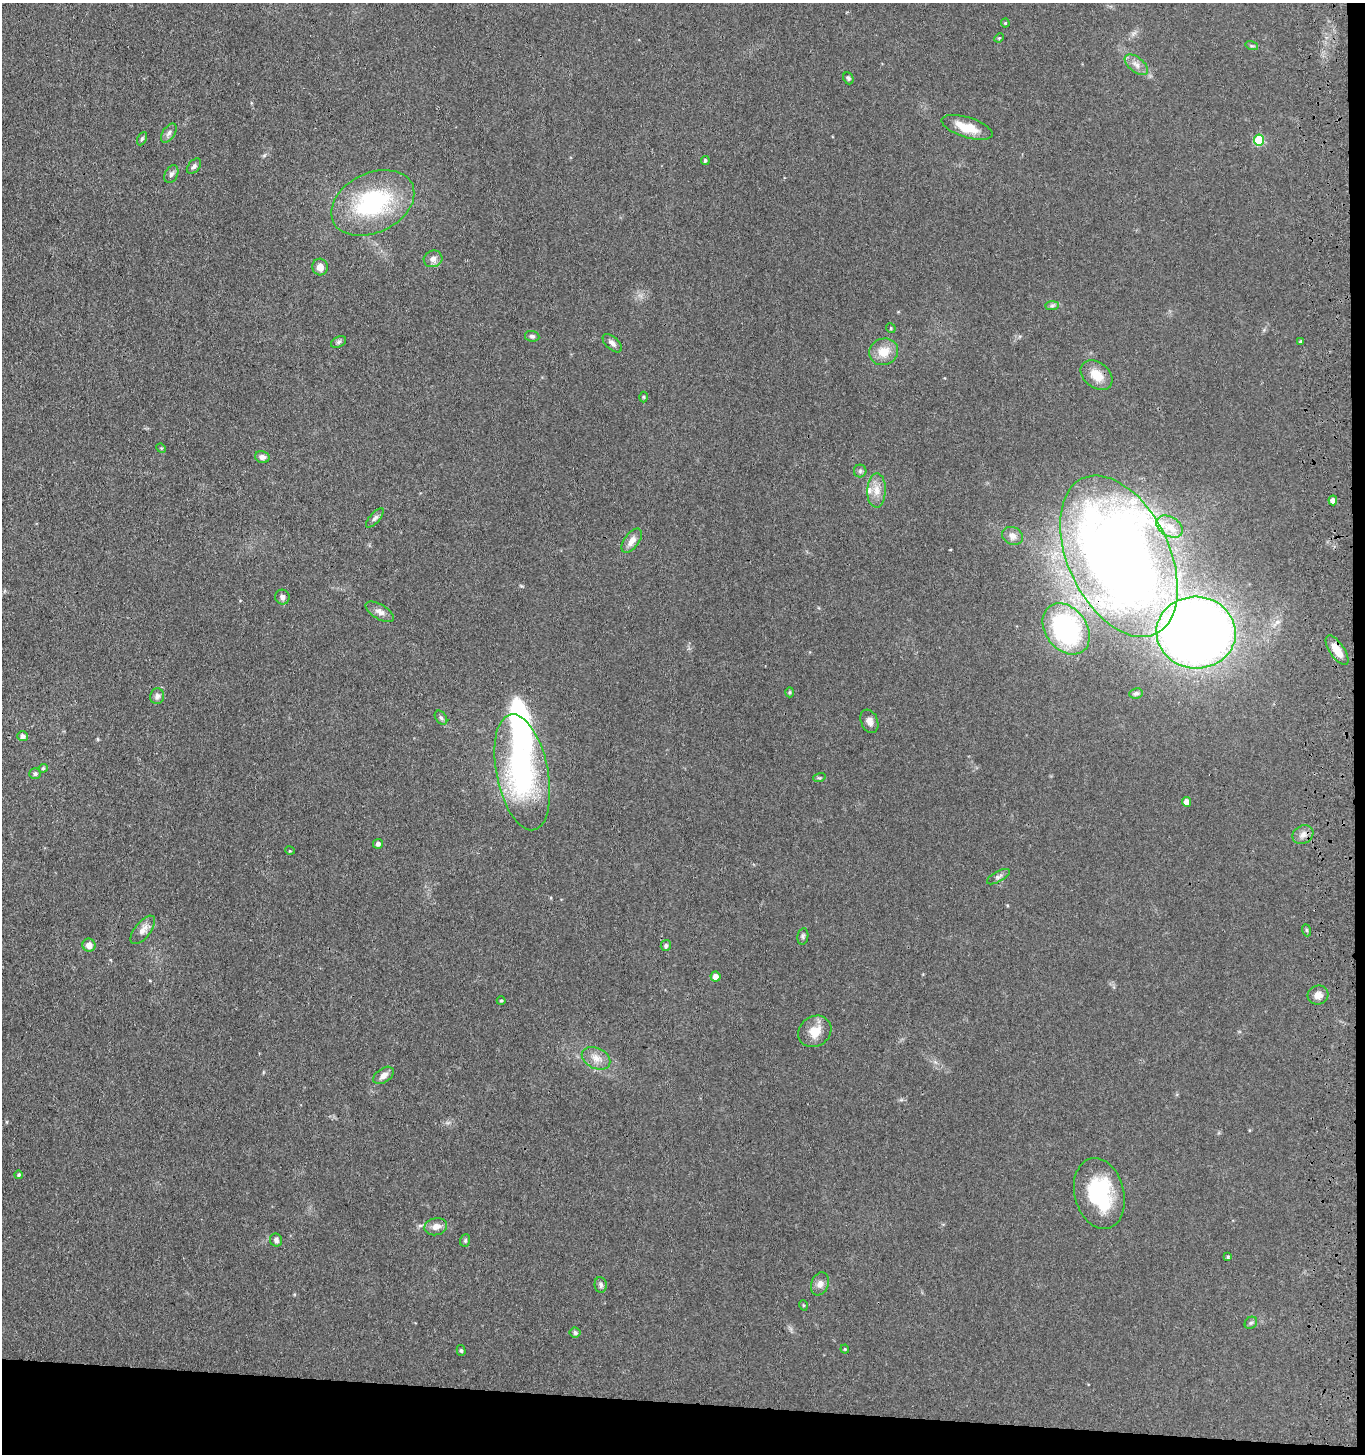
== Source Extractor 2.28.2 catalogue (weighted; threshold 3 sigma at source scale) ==
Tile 9 of 3 x 3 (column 3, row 3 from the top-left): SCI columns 2934-4296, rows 3-1454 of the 4543 x 4361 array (HDU 1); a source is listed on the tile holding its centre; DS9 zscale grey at full resolution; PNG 1367 x 1456 px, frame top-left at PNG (2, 3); each listed source drawn as its Kron ellipse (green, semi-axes under 4 px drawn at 4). Shown black and unused: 4% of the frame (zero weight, under 3 of 4 exposures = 5% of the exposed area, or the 3 px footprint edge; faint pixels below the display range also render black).
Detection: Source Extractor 2.28.2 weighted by HDU 2 'WHT'; one run over the whole footprint, this tile lists its part. Background 0.0674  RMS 0.0074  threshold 0.0332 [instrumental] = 3 sigma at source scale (4.5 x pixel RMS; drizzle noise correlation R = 1.50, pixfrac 1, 0.05/0.05 arcsec/px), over >= 5 px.
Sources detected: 80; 2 inside a brighter listed object's ellipse — not listed separately; the other 78 listed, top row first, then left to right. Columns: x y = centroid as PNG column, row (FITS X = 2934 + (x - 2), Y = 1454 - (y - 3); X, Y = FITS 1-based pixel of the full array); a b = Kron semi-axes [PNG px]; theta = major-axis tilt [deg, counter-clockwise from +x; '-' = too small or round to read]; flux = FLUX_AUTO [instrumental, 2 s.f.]
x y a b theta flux
1005 23 4 4 - 0.77
999 38 5 3 - 0.68
1252 46 6 4 -17 1.1
1136 65 14 7 -38 4.8
848 78 6 5 - 1.4
967 127 26 10 -17 17
169 133 11 6 56 2.6
142 139 7 4 63 1.2
1259 140 5 5 - 43
705 160 4 4 - 1.2
194 166 9 5 50 1.8
171 174 9 6 65 2.3
373 203 44 29 26 83
433 259 9 8 - 4
320 267 8 7 - 4.9
1052 306 7 4 1 1.4
891 328 5 4 - 0.86
532 336 7 5 -8 1.6
1300 341 4 3 - 0.85
339 342 8 5 27 1.5
612 343 12 6 -42 3
884 352 15 13 23 12
1097 375 18 12 -39 12
644 397 5 3 - 0.82
161 448 5 4 - 0.74
262 457 7 5 -16 2.7
860 471 6 6 - 1.5
876 490 17 9 89 7.6
1333 500 5 4 - 3.5
375 518 12 5 48 2.3
1170 527 14 9 -31 7.3
1012 536 10 9 - 3.9
632 541 14 7 54 5.5
1119 556 86 50 -65 870
282 597 7 7 - 2.9
380 612 16 7 -31 4.3
1066 629 28 20 -53 110
1196 633 40 36 -3 820
1337 650 17 7 -56 11
790 692 5 4 - 1
1136 693 7 5 9 1.5
157 696 8 7 - 2.6
441 718 8 5 -53 1.6
869 721 12 8 -68 4.4
23 736 5 5 - 2.6
43 768 4 4 - 0.93
522 772 59 26 -78 140
35 773 6 5 - 1.7
819 778 6 4 16 1
1186 802 5 4 - 6.6
1303 835 11 9 30 4.4
378 844 5 5 - 2.1
290 851 5 3 - 0.61
998 877 12 5 29 2.3
143 930 17 8 52 5.8
1306 930 6 4 -70 1
803 936 8 5 81 1.6
89 945 7 6 - 4.5
666 946 6 5 - 1.7
715 976 5 5 - 4.8
1318 995 10 9 - 4.9
501 1001 4 4 - 0.82
815 1031 17 15 35 12
596 1058 15 10 -26 7
384 1075 11 7 36 4.5
19 1175 4 4 - 1.2
1099 1193 36 24 -75 58
436 1227 11 8 13 5
276 1240 7 6 - 2.1
465 1240 6 5 - 1.1
1228 1257 4 4 - 0.98
820 1284 12 8 69 4.3
601 1285 8 6 -82 1.9
803 1305 5 3 - 0.73
1251 1323 7 5 43 1.4
575 1333 5 5 - 1.6
845 1349 4 4 - 0.86
461 1350 5 4 - 1.2
Overlapping masked pixels (flux is a lower limit): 4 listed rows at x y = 1119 556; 1066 629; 1196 633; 1337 650